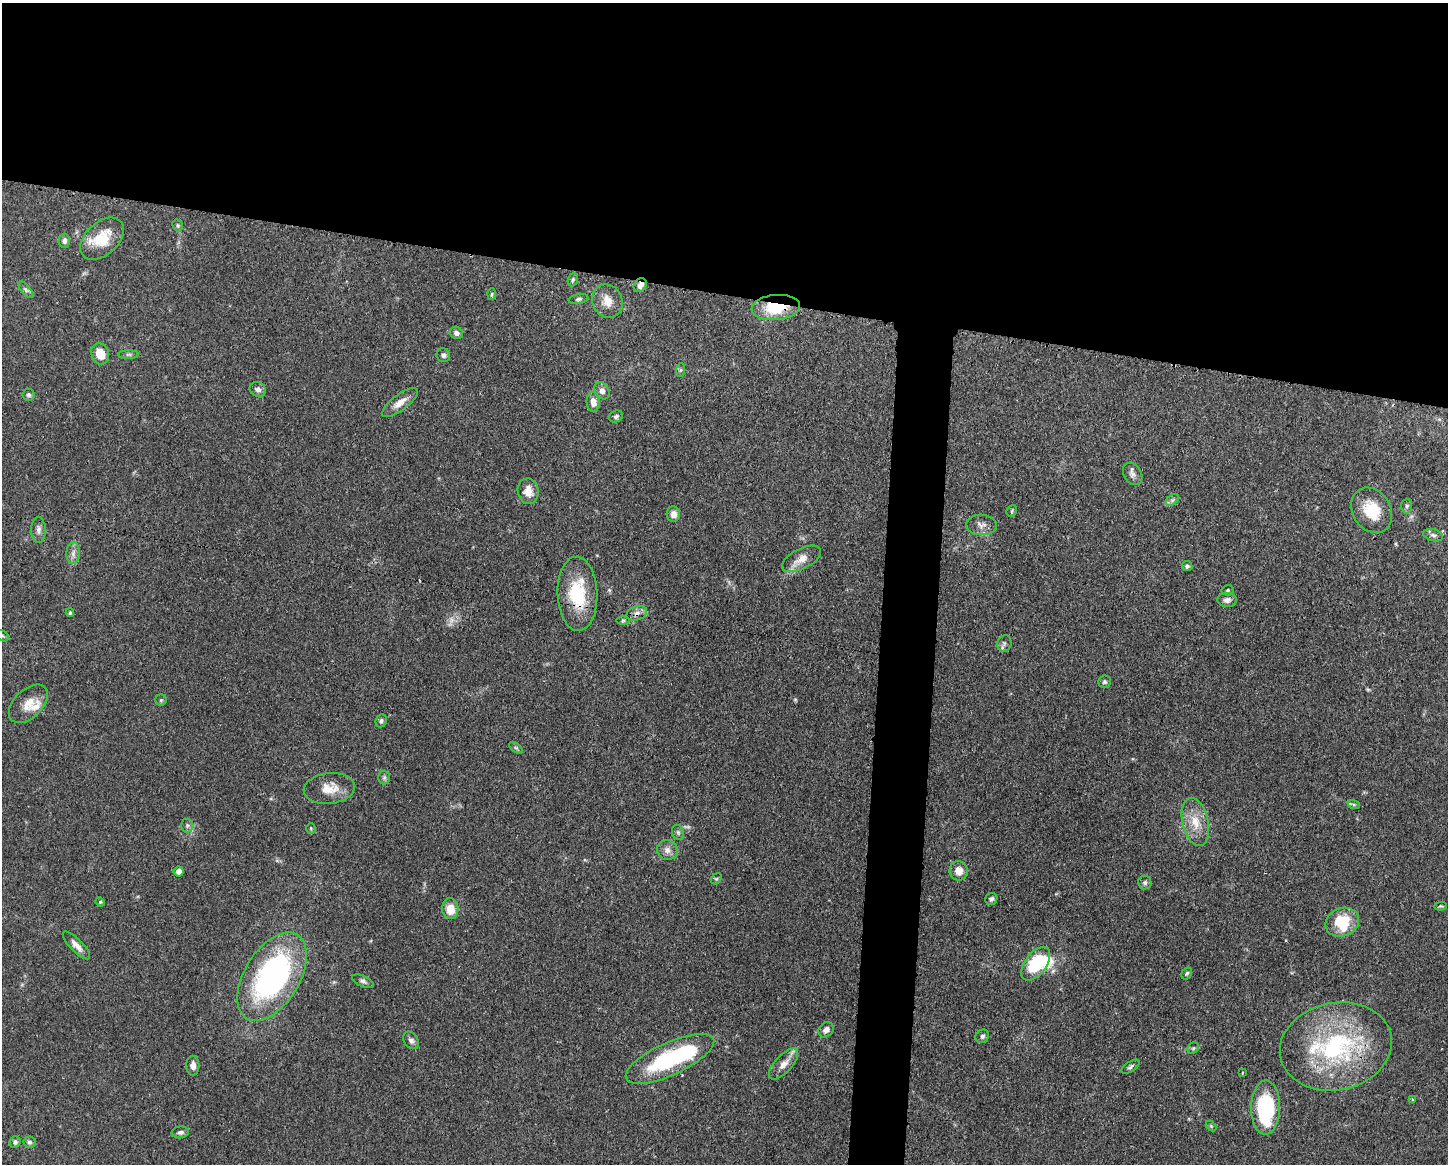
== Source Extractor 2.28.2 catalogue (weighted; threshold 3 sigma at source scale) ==
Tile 2 of 3 x 4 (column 2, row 1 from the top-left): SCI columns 1558-3003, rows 3491-4652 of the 4671 x 4660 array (HDU 1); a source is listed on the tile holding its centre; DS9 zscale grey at full resolution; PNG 1450 x 1166 px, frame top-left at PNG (2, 3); each listed source drawn as its Kron ellipse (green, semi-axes under 4 px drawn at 4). Shown black and unused: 28% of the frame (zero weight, under 3 of 4 exposures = <1% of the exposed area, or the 3 px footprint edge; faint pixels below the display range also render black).
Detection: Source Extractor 2.28.2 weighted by HDU 2 'WHT'; one run over the whole footprint, this tile lists its part. Background 0.0415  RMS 0.0027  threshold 0.0123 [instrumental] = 3 sigma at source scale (4.5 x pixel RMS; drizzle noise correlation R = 1.50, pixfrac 1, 0.05/0.05 arcsec/px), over >= 5 px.
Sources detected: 94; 3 too faint to see at this stretch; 1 inside a brighter object's white glare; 1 cosmic-ray / hot-pixel residue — neither listed nor drawn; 4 inside a brighter listed object's ellipse — not listed separately; the other 85 listed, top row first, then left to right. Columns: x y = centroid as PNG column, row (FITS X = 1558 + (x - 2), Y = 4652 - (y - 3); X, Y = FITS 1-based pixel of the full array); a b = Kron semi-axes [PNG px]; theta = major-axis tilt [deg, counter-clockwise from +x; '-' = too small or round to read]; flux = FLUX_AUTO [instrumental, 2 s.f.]
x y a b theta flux
178 225 6 5 - 0.39
102 239 25 16 43 8.3
64 241 7 6 - 1.1
573 280 7 5 69 0.51
640 285 7 6 - 1.6
26 290 10 4 -50 0.7
492 294 6 4 87 0.37
578 299 10 5 9 0.64
607 301 17 15 -65 3.6
776 308 24 12 5 12
456 333 7 6 - 1.1
100 354 11 8 -71 4.1
129 354 10 4 0 0.58
443 355 7 6 - 0.78
681 370 7 4 89 0.48
258 389 8 7 - 0.99
602 391 9 7 -58 1.2
29 395 6 6 - 0.59
593 402 10 6 -87 2.1
400 403 22 8 37 2.6
616 416 7 5 27 0.75
1133 474 12 8 -59 1.3
528 491 13 10 -81 3
1172 500 7 4 34 0.64
1407 506 7 5 88 0.6
1372 510 24 19 -58 8.4
1012 511 6 5 - 0.39
673 514 8 7 - 1.8
981 525 15 10 -3 1.9
38 530 13 7 -89 1.4
1433 535 10 6 -16 0.97
73 553 11 6 88 1.3
801 559 21 10 27 3.1
1187 566 5 5 - 0.64
1228 590 6 5 - 0.39
577 594 37 20 -88 14
1227 600 9 7 -3 1.2
70 613 4 3 - 0.42
637 613 10 7 18 1.4
623 621 6 4 1 0.46
2 636 7 5 -30 0.53
1004 643 8 7 - 0.81
1105 682 6 6 - 0.54
161 700 5 5 - 0.44
28 704 23 14 45 4
381 721 7 5 67 0.63
516 748 8 4 -36 0.45
384 777 7 6 - 0.58
329 788 26 15 6 4.9
1354 804 6 4 -19 0.39
1195 822 24 13 -77 5.5
187 825 7 6 - 0.66
311 828 5 4 - 0.33
678 832 8 6 -69 0.6
667 850 10 10 - 1.6
179 871 5 5 - 1.8
959 871 10 9 - 2.7
716 879 6 4 43 0.42
1145 883 7 6 - 0.6
991 899 6 5 - 0.74
100 902 5 4 - 0.33
1441 906 6 4 2 0.34
450 909 10 8 -87 4.3
1342 922 17 14 22 8.9
76 945 18 6 -46 1.9
1036 964 19 11 53 14
1187 973 6 5 - 0.47
272 977 49 27 59 65
363 981 11 5 -23 0.83
826 1030 8 7 - 1.2
982 1036 7 6 - 0.68
411 1040 9 6 -55 1
1336 1047 56 44 11 41
1193 1048 6 5 - 0.52
670 1059 48 16 24 26
784 1064 19 8 47 2.7
193 1066 10 6 -89 1.4
1131 1067 10 5 34 0.7
1242 1073 3 2 - 0.33
1412 1099 3 3 - 0.28
1266 1108 27 14 89 25
1211 1126 6 4 -46 0.31
180 1132 9 6 6 0.79
15 1142 6 5 - 0.69
29 1142 6 6 - 0.55
Overlapping masked pixels (flux is a lower limit): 6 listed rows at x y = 640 285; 776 308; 1372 510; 577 594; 637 613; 1336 1047
Isophote crosses this tile's border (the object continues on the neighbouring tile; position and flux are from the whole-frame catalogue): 1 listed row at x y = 2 636